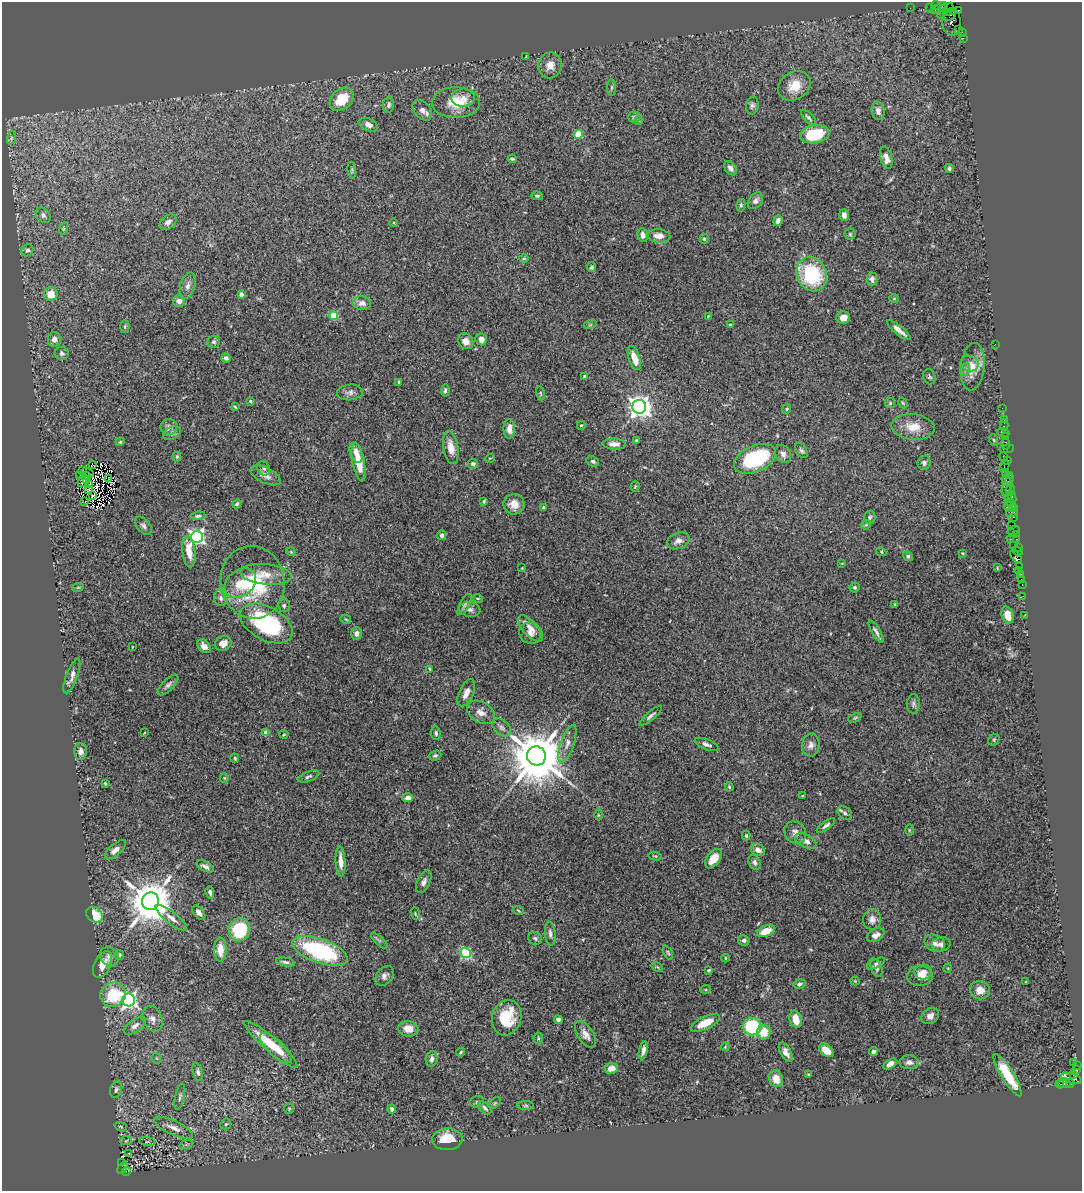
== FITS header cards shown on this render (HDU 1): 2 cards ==
NAXIS1  =                 1080
NAXIS2  =                 1189

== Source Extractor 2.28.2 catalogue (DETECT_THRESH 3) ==
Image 1080 x 1189 px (HDU 1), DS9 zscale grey, 1 PNG px = 1 image px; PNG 1084 x 1193 px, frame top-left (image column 1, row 1189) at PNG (2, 2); each listed source drawn as its Kron ellipse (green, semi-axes under 4 px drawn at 4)
Background 1.28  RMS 0.041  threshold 0.123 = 3 sigma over >= 5 px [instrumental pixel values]
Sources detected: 347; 3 with non-positive FLUX_AUTO (blend fragments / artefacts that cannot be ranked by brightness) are neither listed nor drawn; the other 344 listed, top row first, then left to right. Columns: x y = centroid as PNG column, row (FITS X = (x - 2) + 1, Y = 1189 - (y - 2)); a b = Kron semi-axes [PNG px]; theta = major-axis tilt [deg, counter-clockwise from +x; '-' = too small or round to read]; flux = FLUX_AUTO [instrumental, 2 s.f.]
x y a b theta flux
936 5 5 3 - 130
930 7 2 2 - 25
910 8 2 2 - 26
940 8 7 3 31 190
948 9 7 2 64 31
935 10 4 2 - 100
943 11 8 3 65 280
953 11 3 3 - 340
958 11 3 3 - 300
950 16 6 4 34 1500
951 22 13 9 -87 480
959 29 2 2 - 27
962 32 4 2 - 70
963 38 2 2 - 22
526 57 4 2 - 2.9
550 65 13 11 78 26
794 86 17 13 34 48
612 87 8 4 89 5.1
463 98 11 9 3 20
342 99 13 10 42 67
456 103 24 15 1 75
389 105 8 5 82 9.4
752 106 9 6 78 7.9
422 110 12 8 -48 15
878 111 9 6 -82 15
634 117 6 5 - 6
808 117 9 4 -45 6.3
638 120 4 3 - 5.3
368 125 10 6 -25 17
578 134 4 4 - 100
815 134 14 9 11 120
11 138 7 4 71 5.4
886 158 11 6 -76 20
512 159 4 2 - 3.8
730 168 8 5 -54 8.9
949 168 4 4 - 5.2
352 170 8 4 -84 4.6
537 196 6 4 -2 4.8
755 201 9 6 51 11
741 205 6 4 80 4.8
43 215 8 6 -49 9.3
844 215 6 4 -86 12
778 220 5 4 - 12
168 222 9 6 39 11
394 223 4 3 - 2.3
63 229 6 4 71 4
850 234 5 5 - 4.3
643 235 7 5 -81 14
659 236 11 6 -5 24
704 239 5 4 - 4
27 250 6 5 - 7.2
524 259 5 3 - 2.6
591 267 5 4 - 5.1
812 274 17 14 -64 220
872 279 7 5 89 13
188 286 13 7 73 13
51 294 7 7 - 38
241 294 4 3 - 21
894 299 5 3 - 2.4
179 301 6 6 - 17
362 303 9 7 -5 16
334 316 4 4 - 100
708 316 4 4 - 2.1
843 318 7 6 - 20
590 325 6 4 18 3.8
730 325 3 3 - 3.5
125 327 6 4 88 4.2
899 330 15 4 -39 19
54 339 7 6 - 17
481 339 6 5 - 18
466 341 8 7 - 21
214 342 6 6 - 6.3
995 344 2 2 - 15
62 353 7 6 - 7.9
226 358 5 4 - 6.9
634 358 12 5 -72 41
970 363 9 7 -13 15
973 367 24 12 84 48
966 369 7 4 70 6
584 376 4 3 - 3.3
929 377 8 6 -72 5.9
399 382 4 3 - 4.5
445 390 6 3 84 5.9
350 392 13 8 4 11
541 393 7 3 -81 3.3
250 401 3 3 - 4.7
890 403 5 5 - 4.1
903 403 6 3 -60 2.9
235 407 4 3 - 3.1
639 407 7 7 - 2300
1002 408 2 2 - 33
787 409 5 4 - 3.9
1004 420 3 2 - 77
581 425 4 3 - 2.6
1004 425 6 2 88 72
169 427 8 8 - 10
913 427 22 13 -6 51
509 429 9 5 89 24
1003 432 6 2 -18 150
172 433 9 6 27 8.6
1005 437 2 2 - 48
637 440 3 3 - 3.7
994 440 6 3 -71 3.1
120 442 4 4 - 2.9
614 444 11 5 -3 18
1005 444 6 3 88 150
451 447 16 7 -80 32
1007 449 7 3 5 110
801 451 8 5 -57 6.8
356 453 10 6 -70 17
783 454 10 7 -59 11
177 457 5 4 - 3.4
1003 457 5 3 - 190
490 458 5 3 - 2.2
755 459 22 13 24 260
1008 460 3 2 - 82
593 461 6 5 - 6
359 462 20 6 -79 52
924 463 7 6 - 8
92 464 2 2 - 3.1
473 464 5 5 - 8
1004 466 6 2 57 140
264 468 7 6 - 7.5
83 470 3 3 - 22
1005 472 2 2 - 36
88 473 6 2 -28 1.8
87 475 3 2 - 1.5
266 475 16 7 -26 17
1009 475 4 2 - 74
80 476 2 2 - 4.3
109 478 3 3 - 1.6
86 480 4 2 - 4
1006 480 5 3 - 200
82 482 5 3 - 1.9
89 485 2 2 - 1.8
1008 485 11 3 69 330
635 487 5 4 - 3.4
88 490 3 3 - 3.8
1007 490 6 5 - 95
1011 490 6 3 86 210
92 496 2 2 - 1.8
1008 497 2 2 - 74
1012 498 6 3 -82 270
484 501 3 3 - 5
85 502 3 2 - 2.1
1010 502 5 3 - 230
237 504 4 3 - 4.8
514 504 10 10 - 28
1010 506 6 3 14 160
543 508 3 3 - 4.2
1013 508 4 2 - 58
1012 512 6 4 13 340
198 516 7 4 7 5.6
870 517 6 5 - 4.6
1013 517 3 3 - 82
866 525 5 4 - 2.8
1012 525 2 2 - 63
143 526 10 6 -51 8.9
1014 531 6 3 17 130
1016 534 4 2 - 110
442 535 5 4 - 7.9
197 537 6 6 - 810
1010 539 3 2 - 210
1017 539 3 2 - 80
678 541 12 8 22 15
1014 546 3 2 - 130
1018 547 2 2 - 84
1017 551 5 3 - 120
189 552 16 6 -83 46
291 552 4 3 - 2.7
881 552 5 4 - 2.8
963 553 3 3 - 2.2
908 556 5 4 - 5.9
1016 557 7 4 -46 730
842 564 3 2 - 2.1
1020 566 3 3 - 55
522 568 4 4 - 2.1
997 568 3 2 - 2
1018 570 3 2 - 22
266 574 26 10 -6 46
1021 574 3 3 - 120
1021 579 2 2 - 16
253 582 36 32 -81 220
240 583 17 13 39 55
1022 585 3 2 - 51
78 587 6 3 18 2.6
855 587 5 4 - 4.9
1023 596 4 2 - 17
221 598 8 6 -75 11
478 598 5 2 - 2.8
465 604 12 5 61 7.6
895 604 4 2 - 1.9
284 605 6 6 - 5.8
470 609 10 7 -8 13
1007 615 8 5 -72 35
1025 615 3 2 - 1.7
346 619 5 3 - 2.8
266 623 28 16 -29 260
531 628 17 7 -47 23
876 632 12 4 -59 8.5
357 633 6 5 - 12
530 633 11 10 - 20
223 643 8 7 - 20
204 646 8 5 -48 17
132 647 3 2 - 1.6
430 669 4 3 - 2.5
72 676 18 5 69 16
168 685 13 5 45 9.6
466 693 14 7 66 23
913 704 10 6 89 7.9
481 712 15 10 -32 22
651 716 14 4 41 8
855 718 7 4 21 3.9
502 727 11 7 -42 11
144 733 3 2 - 1.8
266 733 4 3 - 37
436 733 6 5 - 6.8
284 734 4 4 - 2.7
994 740 6 5 - 4.1
567 744 19 6 71 21
707 744 12 5 -20 12
811 745 11 8 82 15
81 751 8 6 89 15
435 756 6 5 - 5.1
536 756 9 9 - 21000
235 758 4 4 - 3.9
308 776 11 5 20 7.5
224 778 5 5 - 3.1
105 783 3 3 - 2.5
729 787 4 3 - 3.1
803 796 3 2 - 2.6
408 798 5 4 - 15
845 813 8 6 -37 6.9
598 815 5 3 - 2.4
826 825 11 4 35 8.2
909 830 6 3 -90 2.8
795 832 12 10 -47 17
746 836 5 4 - 4.3
806 841 11 6 -24 17
115 850 13 6 41 21
758 850 7 5 -30 16
655 856 6 3 -10 3.7
713 859 11 6 53 30
341 861 15 5 -87 24
755 862 8 6 -66 9.1
205 866 9 4 -27 12
424 882 12 6 63 12
210 892 6 4 -78 6.9
150 901 9 8 - 12000
518 910 5 3 - 2.9
199 913 8 5 -50 13
415 914 6 4 -71 3.4
94 915 9 7 -39 84
171 918 19 6 -38 22
872 919 10 9 - 17
239 930 11 10 - 150
766 931 9 5 21 47
550 934 12 5 -84 11
876 935 9 6 27 14
535 938 7 6 - 6.5
744 940 6 5 - 7.5
379 941 11 3 -44 5.6
935 943 11 8 -26 14
941 944 9 7 10 13
220 950 12 6 -89 39
320 951 29 12 -19 310
466 953 5 5 - 220
668 953 8 4 -62 4.1
119 955 5 5 - 6.6
109 957 10 8 -45 13
725 958 4 3 - 2.4
285 962 9 4 -12 6.8
876 964 10 4 27 7
102 965 14 8 65 30
657 967 6 4 -34 3.9
876 968 10 5 -69 12
948 968 4 3 - 2.3
709 970 4 3 - 4.1
923 972 9 7 -2 15
384 976 11 8 51 11
920 976 13 10 5 23
855 981 4 4 - 2.5
1025 982 3 2 - 1.5
800 984 6 5 - 7.4
706 989 5 3 - 3.1
980 990 10 9 - 25
113 995 13 12 - 110
129 1000 6 6 - 870
930 1016 9 7 36 15
507 1018 18 14 73 100
153 1019 13 9 -68 18
796 1019 9 6 -76 41
558 1020 4 3 - 8.1
705 1023 16 6 26 48
135 1026 13 6 35 13
752 1027 9 8 - 190
408 1029 10 7 -7 28
764 1032 7 6 - 51
585 1034 15 8 -57 19
538 1038 5 5 - 3.6
271 1044 34 7 -41 91
725 1047 4 3 - 2.4
276 1048 21 8 -43 51
643 1050 9 4 77 12
826 1050 8 5 -40 29
461 1052 4 3 - 3.4
786 1052 11 5 -60 15
874 1052 4 3 - 8.4
156 1058 5 3 - 2.5
432 1059 8 5 83 11
909 1062 9 7 1 11
1074 1063 2 2 - 2.6
890 1064 7 4 35 18
1077 1065 3 2 - 99
611 1068 7 5 9 21
1077 1069 3 3 - 42
198 1072 9 5 -76 8.4
809 1075 3 3 - 3.7
1008 1075 24 6 -58 95
1074 1075 4 3 - 400
1072 1078 11 5 -17 1200
776 1079 8 6 -73 32
1064 1083 6 5 - 210
1070 1083 4 3 - 250
1060 1084 4 3 - 160
116 1090 8 6 72 7.9
180 1097 13 4 77 9.4
477 1102 7 5 14 4.8
495 1103 7 4 45 4.1
526 1106 8 4 0 4.1
289 1108 5 4 - 3.6
485 1108 8 4 -46 7.9
392 1109 4 4 - 6.6
226 1124 6 4 45 4.9
121 1126 6 3 -19 2.4
173 1128 21 7 -25 25
447 1139 15 11 3 66
126 1141 6 3 4 3.4
147 1142 8 4 -7 4
186 1145 6 4 19 4.6
129 1154 2 2 - 2.6
121 1163 3 3 - 74
122 1168 6 4 60 960
126 1171 4 3 - 380
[3 non-positive-flux detections neither listed nor drawn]